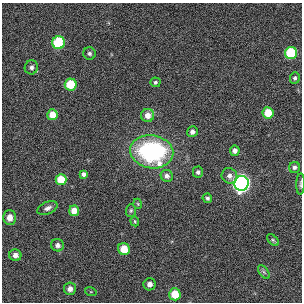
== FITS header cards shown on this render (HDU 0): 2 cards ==
NAXIS1  =                  300
NAXIS2  =                  300

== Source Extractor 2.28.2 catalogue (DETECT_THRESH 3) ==
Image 300 x 300 px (HDU 0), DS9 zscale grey, 1 PNG px = 1 image px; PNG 304 x 304 px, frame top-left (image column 1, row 300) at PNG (2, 3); each listed source drawn as its Kron ellipse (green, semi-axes under 4 px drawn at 4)
Background -0.00189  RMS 0.026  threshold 0.0776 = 3 sigma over >= 5 px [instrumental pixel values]
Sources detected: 37; all 37 listed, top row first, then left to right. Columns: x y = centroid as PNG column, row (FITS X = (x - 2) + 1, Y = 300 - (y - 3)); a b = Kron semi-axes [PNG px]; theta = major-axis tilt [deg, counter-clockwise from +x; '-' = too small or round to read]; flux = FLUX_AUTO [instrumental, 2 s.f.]
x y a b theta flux
59 43 6 6 - 120
291 53 6 6 - 110
89 54 6 6 - 4.8
31 67 7 6 - 7.1
295 78 5 5 - 3.7
155 82 5 5 - 3.3
71 84 6 6 - 57
268 113 6 5 - 37
52 115 5 5 - 23
148 115 6 6 - 14
192 132 5 5 - 7.6
235 151 5 5 - 7.5
152 152 21 16 -9 260
294 167 5 5 - 4.3
198 172 5 5 - 4
84 174 4 4 - 5
167 176 6 6 - 6.8
229 176 8 7 - 8
61 179 5 5 - 38
242 183 7 7 - 750
300 184 10 3 88 2.9
207 198 5 4 - 3.5
138 204 5 3 - 1.5
47 208 11 6 26 7.4
131 210 6 5 - 2.8
74 211 5 5 - 20
10 217 7 6 - 20
135 221 5 4 - 2
273 240 7 4 -45 3.2
58 245 6 6 - 7.4
124 249 6 5 - 32
15 255 6 6 - 9.8
264 272 8 4 -53 3.2
150 284 6 6 - 9.8
70 289 6 6 - 11
91 292 6 4 -18 1.9
175 294 6 6 - 39
At the frame edge (FLAGS 8, measured only in part): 1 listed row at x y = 300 184